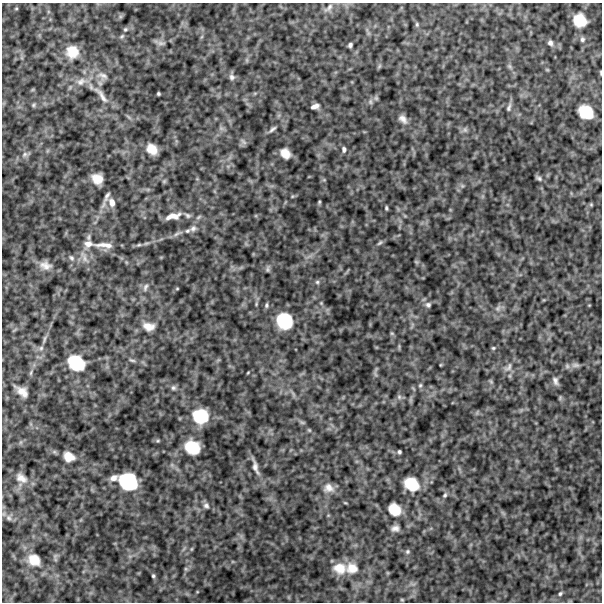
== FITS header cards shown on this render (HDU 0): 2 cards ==
NAXIS1  =                  600
NAXIS2  =                  600

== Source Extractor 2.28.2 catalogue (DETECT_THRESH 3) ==
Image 600 x 600 px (HDU 0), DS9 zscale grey, 1 PNG px = 1 image px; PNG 604 x 604 px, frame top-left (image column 1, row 600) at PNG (2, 3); no overlay
Background 490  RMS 120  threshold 374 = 3 sigma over >= 5 px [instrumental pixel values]
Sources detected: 103; all 103 listed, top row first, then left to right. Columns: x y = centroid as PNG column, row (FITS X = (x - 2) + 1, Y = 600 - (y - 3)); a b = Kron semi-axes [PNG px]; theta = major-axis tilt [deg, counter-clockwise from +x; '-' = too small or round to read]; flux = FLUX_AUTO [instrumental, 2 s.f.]
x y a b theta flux
329 7 15 6 45 32000
16 8 5 3 - 7500
580 20 12 10 -39 180000
417 24 6 5 - 14000
125 29 6 5 - 14000
122 36 8 4 36 13000
582 39 7 6 - 21000
161 43 12 6 -6 28000
550 43 7 6 - 27000
350 45 4 4 - 18000
72 52 17 16 - 150000
379 66 7 4 71 13000
509 66 7 4 -71 16000
601 72 4 2 - 6900
103 75 17 8 -23 60000
232 77 9 7 -59 31000
81 81 15 10 31 80000
158 94 3 3 - 11000
101 95 36 8 -53 120000
370 102 9 5 85 21000
33 105 6 5 - 13000
315 106 8 4 16 38000
509 107 11 5 72 23000
586 112 13 10 -35 230000
403 119 13 8 -47 47000
221 128 7 4 -19 17000
272 129 11 5 39 22000
465 130 8 6 70 21000
243 142 10 5 -49 19000
152 149 10 8 -46 100000
344 149 7 5 -86 21000
285 153 10 8 -47 78000
25 154 9 6 45 29000
539 178 8 5 -36 18000
97 179 10 9 - 100000
462 186 7 4 18 14000
107 196 15 5 63 33000
112 202 11 8 -74 63000
319 202 4 4 - 8800
591 204 5 5 - 9000
386 208 4 3 - 11000
187 215 9 6 -39 23000
173 216 18 7 12 85000
193 228 10 8 52 32000
187 231 7 5 15 20000
177 234 14 4 27 29000
380 243 8 4 41 15000
88 244 11 9 5 57000
104 245 29 7 -4 87000
139 245 8 4 8 17000
84 257 18 6 -66 57000
71 258 8 6 -50 23000
45 265 17 11 -14 76000
268 269 9 4 89 15000
317 282 5 5 - 14000
145 287 12 6 68 35000
177 289 5 3 - 7200
321 303 4 4 - 8100
267 305 6 5 - 15000
428 305 7 7 - 23000
498 308 9 5 65 26000
284 321 15 14 - 350000
149 326 17 11 -12 83000
392 334 6 4 -19 9000
44 339 13 4 78 25000
41 348 6 6 - 23000
493 348 5 4 - 10000
132 360 10 4 -17 18000
76 363 17 13 -35 310000
576 365 13 6 0 37000
508 367 15 8 46 45000
248 372 4 3 - 6200
31 373 8 4 81 17000
555 381 11 6 -69 31000
420 385 6 5 - 14000
173 388 7 7 - 21000
22 391 21 11 -39 86000
399 397 7 5 -47 19000
200 416 15 13 -17 280000
309 430 7 4 -45 11000
192 447 13 11 -27 240000
399 452 3 3 - 14000
69 457 14 11 -28 90000
255 467 23 6 -73 56000
21 478 18 11 -34 77000
114 478 9 7 21 46000
128 481 16 13 -31 460000
411 484 16 12 -32 230000
328 488 13 11 -1 62000
445 495 7 5 63 17000
206 506 9 7 -43 28000
395 509 12 10 -43 150000
9 518 9 6 -28 26000
395 528 10 7 6 38000
191 549 6 3 70 9100
407 551 6 6 - 16000
34 560 15 13 -38 120000
340 568 18 14 -11 140000
352 568 17 15 -8 130000
186 569 5 4 - 10000
153 576 4 3 - 11000
560 594 6 5 - 14000
402 600 6 3 -1 8200
At the frame edge (FLAGS 8, measured only in part): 1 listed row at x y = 601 72